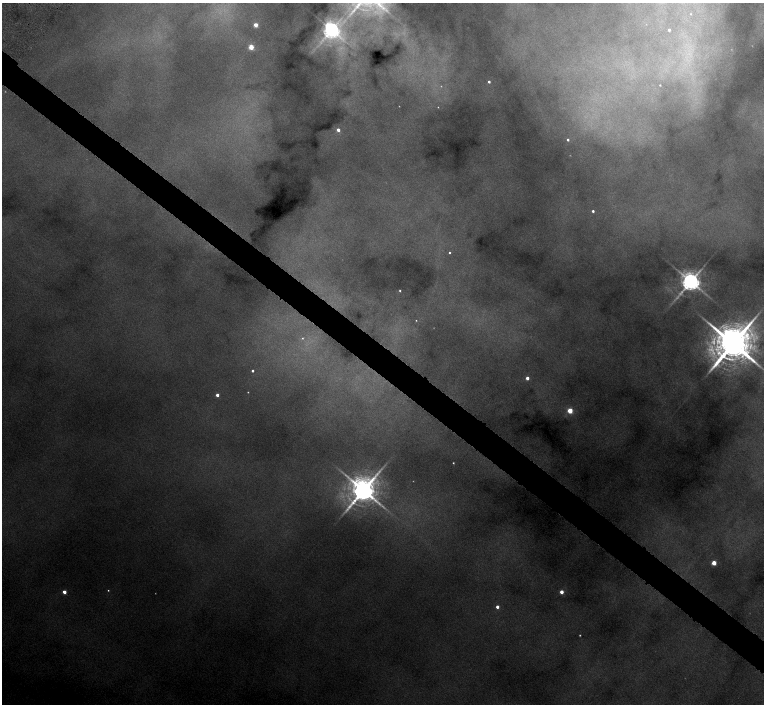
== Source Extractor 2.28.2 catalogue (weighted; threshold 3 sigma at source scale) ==
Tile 6 of 4 x 4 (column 2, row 2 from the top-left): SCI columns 1526-3048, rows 2971-4373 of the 6097 x 6082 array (HDU 1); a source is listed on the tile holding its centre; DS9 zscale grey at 2 x 2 block average (1 PNG px = mean of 2 x 2 image px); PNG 766 x 706 px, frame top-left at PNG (2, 3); no overlay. Shown black and unused: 5% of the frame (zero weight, under 4 of 8 exposures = <1% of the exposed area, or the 3 px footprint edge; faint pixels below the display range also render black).
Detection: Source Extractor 2.28.2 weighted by HDU 2 'WHT'; one run over the whole footprint, this tile lists its part. Background 0.125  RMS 0.0062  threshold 0.0254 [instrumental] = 3 sigma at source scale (4.09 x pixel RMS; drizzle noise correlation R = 1.36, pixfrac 0.8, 0.05/0.05 arcsec/px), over >= 5 px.
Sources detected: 35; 7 too faint to see at this stretch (2 x 2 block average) — not listed; the other 28 listed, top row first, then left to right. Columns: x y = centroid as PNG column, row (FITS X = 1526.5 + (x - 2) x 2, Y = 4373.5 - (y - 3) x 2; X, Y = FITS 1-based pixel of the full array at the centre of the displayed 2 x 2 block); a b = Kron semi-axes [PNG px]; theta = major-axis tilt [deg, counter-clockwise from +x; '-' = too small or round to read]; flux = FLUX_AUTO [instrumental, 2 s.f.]
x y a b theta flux
690 14 2 2 - 0.61
255 25 3 2 - 22
331 30 6 6 - 910
669 30 2 2 - 3.3
251 47 3 3 - 44
489 82 3 2 - 3.5
660 85 2 2 - 0.81
438 107 2 2 - 0.65
338 130 3 2 - 10
568 140 3 3 - 2.7
593 211 2 2 - 3.8
449 253 2 2 - 1.7
690 281 5 5 - 1600
400 291 2 2 - 1.2
416 320 2 2 - 0.84
302 338 3 3 - 1.6
733 344 13 8 44 8100
252 371 2 2 - 3.1
527 378 2 2 - 10
217 395 3 2 - 7.3
570 410 3 3 - 47
453 463 2 2 - 1.1
363 490 8 7 - 3100
714 563 3 3 - 32
108 590 3 3 - 1.1
64 592 2 2 - 15
561 592 3 2 - 14
497 607 2 2 - 8